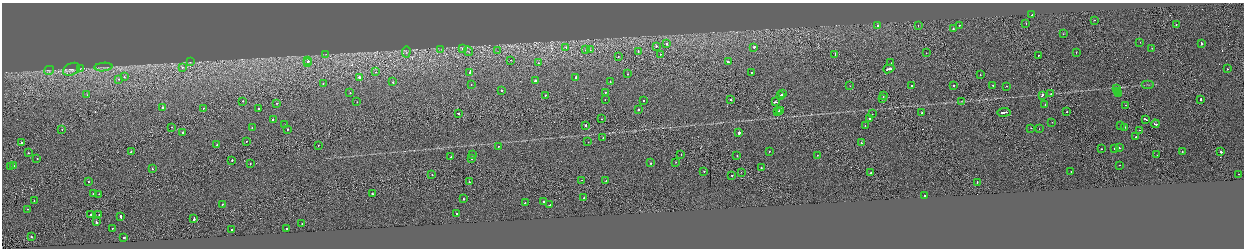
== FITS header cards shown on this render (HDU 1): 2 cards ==
NAXIS1  =                 2484
NAXIS2  =                  492

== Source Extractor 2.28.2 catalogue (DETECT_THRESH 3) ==
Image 2484 x 492 px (HDU 1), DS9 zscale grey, zoomed out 1/2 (1 PNG px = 2 x 2 image px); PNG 1246 x 250 px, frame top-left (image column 1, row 491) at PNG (2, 3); each listed source drawn as its Kron ellipse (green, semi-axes under 4 px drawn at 4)
Background -7.03e-04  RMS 0.063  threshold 0.19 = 3 sigma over >= 5 px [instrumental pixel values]
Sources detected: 213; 21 cannot appear on this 1/2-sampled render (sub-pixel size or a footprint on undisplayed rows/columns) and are neither listed nor drawn; the other 192 listed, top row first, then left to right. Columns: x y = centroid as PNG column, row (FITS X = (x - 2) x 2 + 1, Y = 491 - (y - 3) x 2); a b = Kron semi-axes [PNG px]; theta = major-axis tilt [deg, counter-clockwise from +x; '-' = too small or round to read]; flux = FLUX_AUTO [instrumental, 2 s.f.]
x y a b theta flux
1032 15 2 2 - 46
1095 20 2 1 - 22
1026 23 2 2 - 32
1176 24 2 1 - 39
878 25 2 2 - 130
959 25 2 2 - 20
918 26 2 1 - 18
953 28 2 2 - 130
1063 34 2 2 - 25
1140 42 2 1 - 19
1201 43 2 2 - 350
666 44 2 2 - 74
656 46 2 2 - 35
566 47 2 2 - 40
754 47 2 2 - 280
1152 48 2 1 - 35
441 49 3 2 - 8.1
462 49 2 2 - 52
586 50 2 2 - 170
590 50 2 2 - 18
468 51 5 2 - 13
498 51 3 2 - 9
406 52 5 2 - 13
638 52 2 2 - 59
1076 52 2 2 - 14
926 53 2 1 - 11
326 54 3 2 - 5.7
660 54 2 1 - 77
835 55 3 2 - 130
1038 55 2 2 - 34
618 57 2 1 - 61
511 60 2 2 - 33
308 61 2 2 - 110
190 62 3 2 - 5.1
728 62 2 2 - 110
307 63 2 2 - 66
538 63 2 1 - 41
891 63 2 1 - 22
103 67 9 2 5 26
182 67 2 2 - 71
71 69 9 6 25 52
80 69 3 2 - 11
889 69 6 2 21 220
1228 69 2 1 - 36
49 70 5 3 - 16
375 72 2 1 - 19
470 73 2 2 - 450
751 73 2 1 - 38
627 74 2 2 - 58
980 75 2 1 - 50
124 77 2 2 - 35
360 77 3 2 - 150
576 77 2 2 - 110
119 79 2 2 - 42
535 81 2 2 - 190
393 82 2 2 - 56
610 82 2 2 - 48
323 84 2 2 - 42
1147 84 6 1 0 8.9
471 85 2 2 - 22
953 85 2 2 - 84
993 85 2 2 - 77
850 86 2 1 - 31
912 86 2 2 - 51
1007 86 2 2 - 25
1116 89 2 2 - 59
502 91 2 2 - 44
605 92 2 2 - 26
1117 92 2 2 - 65
350 93 2 2 - 36
1119 93 2 2 - 98
783 94 3 1 - 110
1051 94 2 1 - 69
87 95 2 1 - 21
545 95 2 2 - 40
883 95 2 1 - 20
1042 95 3 2 - 92
780 96 3 2 - 140
882 98 3 2 - 120
605 99 2 1 - 16
731 99 2 2 - 58
1200 99 2 2 - 130
243 101 2 2 - 38
644 101 2 2 - 43
961 101 3 2 - 6.5
357 102 2 2 - 23
775 102 3 2 - 110
276 103 2 1 - 16
1045 105 2 2 - 46
1126 105 2 1 - 23
162 108 2 2 - 350
204 108 2 1 - 70
259 108 2 2 - 230
638 109 2 2 - 71
778 111 2 1 - 110
779 111 2 2 - 100
781 111 2 2 - 280
1004 112 6 2 8 310
1067 112 2 1 - 110
458 113 3 2 - 68
922 113 2 1 - 92
872 114 2 2 - 18
273 119 2 2 - 280
602 119 2 1 - 26
869 119 2 2 - 97
1146 119 4 1 - 180
1052 122 2 2 - 54
1155 124 4 2 - 150
285 125 2 1 - 26
586 125 2 2 - 47
865 125 2 2 - 23
1121 125 2 1 - 27
172 127 2 1 - 27
252 127 2 2 - 31
1125 127 2 2 - 38
1031 128 2 1 - 30
62 129 2 1 - 25
287 129 2 2 - 49
1039 129 2 1 - 22
1139 130 2 1 - 36
183 133 2 2 - 310
739 133 2 2 - 470
1136 137 2 2 - 35
603 138 2 1 - 25
247 141 2 2 - 26
21 142 2 1 - 230
588 142 2 2 - 24
861 143 2 2 - 51
217 145 2 2 - 32
318 146 2 2 - 37
498 147 2 2 - 15
1114 148 2 2 - 16
1119 148 2 2 - 34
1101 149 2 2 - 37
131 152 3 2 - 330
769 152 2 2 - 33
1182 152 2 2 - 35
1221 152 2 2 - 730
28 153 2 2 - 33
472 155 2 2 - 52
681 155 2 1 - 45
817 155 2 2 - 29
1157 155 2 1 - 19
737 156 2 2 - 28
451 157 2 2 - 98
472 158 3 2 - 270
37 159 2 2 - 23
232 160 2 1 - 95
676 162 2 1 - 31
651 163 2 2 - 75
250 164 2 2 - 35
1120 165 2 1 - 20
10 166 2 2 - 22
13 166 2 1 - 100
761 168 2 2 - 45
152 169 2 2 - 40
704 171 2 1 - 25
741 172 2 1 - 12
1071 172 2 2 - 73
871 173 2 1 - 32
432 174 2 1 - 21
1239 174 2 1 - 240
732 175 2 2 - 68
582 180 2 1 - 15
606 180 2 1 - 20
88 182 2 2 - 21
469 182 2 2 - 48
977 182 2 1 - 54
93 194 2 2 - 30
99 194 2 1 - 29
372 194 2 2 - 79
925 195 2 2 - 38
584 198 2 1 - 33
463 199 2 2 - 74
34 201 2 2 - 39
543 201 2 2 - 60
525 203 2 2 - 47
222 204 2 1 - 40
550 205 2 2 - 51
27 209 2 1 - 32
457 213 2 2 - 120
99 214 2 1 - 23
91 215 2 2 - 110
121 217 3 2 - 260
194 219 4 2 - 170
96 222 3 2 - 140
302 224 2 2 - 66
112 228 2 2 - 31
286 228 2 2 - 67
232 229 2 2 - 50
31 236 2 1 - 90
124 237 2 2 - 360
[21 sub-pixel or undisplayed-footprint detections neither listed nor drawn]